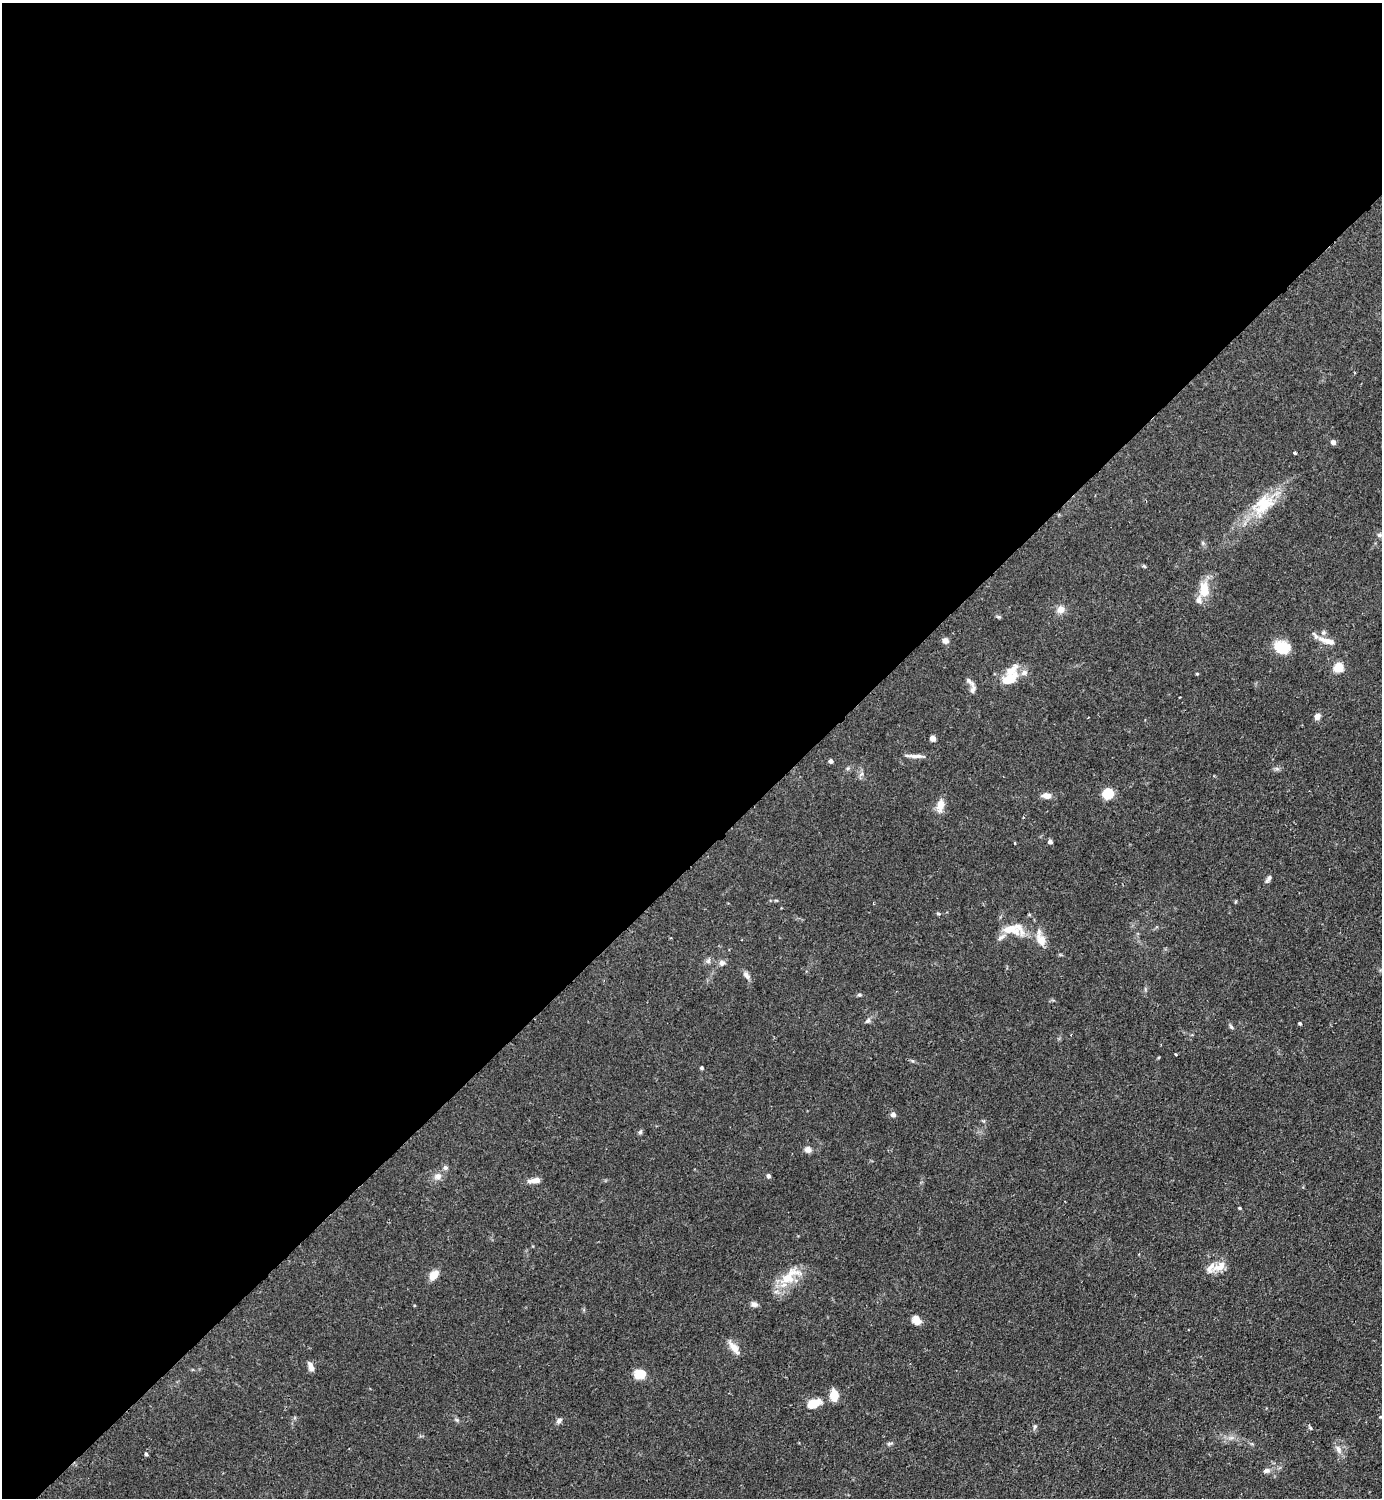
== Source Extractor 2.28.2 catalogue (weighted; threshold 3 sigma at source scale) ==
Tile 2 of 4 x 4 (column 2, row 1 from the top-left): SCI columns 1540-2919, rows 4488-5983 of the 5983 x 5984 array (HDU 1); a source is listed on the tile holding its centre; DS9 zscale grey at full resolution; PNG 1384 x 1500 px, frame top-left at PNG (2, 3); no overlay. Shown black and unused: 58% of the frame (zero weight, under 2 of 3 exposures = <1% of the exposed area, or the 3 px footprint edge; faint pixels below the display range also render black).
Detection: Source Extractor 2.28.2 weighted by HDU 2 'WHT'; one run over the whole footprint, this tile lists its part. Background 0.0841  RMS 0.006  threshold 0.0271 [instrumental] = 3 sigma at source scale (4.5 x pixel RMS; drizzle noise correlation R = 1.50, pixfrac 1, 0.05/0.05 arcsec/px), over >= 5 px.
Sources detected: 72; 1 cosmic-ray / hot-pixel residue — not listed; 6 inside a brighter listed object's ellipse — not listed separately; the other 65 listed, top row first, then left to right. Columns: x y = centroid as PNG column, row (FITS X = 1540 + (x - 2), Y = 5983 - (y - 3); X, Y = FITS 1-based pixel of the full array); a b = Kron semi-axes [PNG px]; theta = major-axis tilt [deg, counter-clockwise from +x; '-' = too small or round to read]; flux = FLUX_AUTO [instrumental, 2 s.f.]
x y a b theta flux
1333 442 5 5 - 2.5
1295 453 3 3 - 1.7
1263 507 41 20 34 24
1379 535 6 6 - 1.2
1203 543 6 5 - 1
1144 566 6 4 -44 0.79
1204 589 20 11 -84 11
1061 609 9 9 - 4.2
998 617 7 4 -19 0.84
945 641 8 7 - 2.4
1327 641 24 7 -17 6.2
1282 647 17 12 -15 16
1339 667 5 5 - 34
1197 674 5 3 - 0.55
1009 677 25 12 57 16
969 681 15 5 -43 1.9
973 689 13 6 76 2
1317 716 9 7 57 2.6
933 738 4 4 - 5.1
916 756 19 5 -2 3.2
831 761 4 4 - 1.9
1107 794 10 10 - 13
1046 796 11 7 -14 4
940 805 14 9 78 5.9
1050 842 4 4 - 1.9
1268 879 12 5 57 1.8
938 914 7 3 -9 0.76
1015 931 19 10 -28 7.9
1002 937 14 5 33 2.5
1041 940 16 11 -61 7.2
708 961 6 6 - 1.5
722 963 9 8 - 2.2
746 975 11 6 -55 2.6
859 995 6 4 -6 0.95
868 1021 9 5 45 1.5
1300 1023 4 3 - 0.89
1231 1027 7 4 -53 1.1
1176 1054 3 3 - 1.7
701 1068 4 4 - 0.75
893 1114 5 5 - 2.5
640 1132 6 5 - 1.1
808 1149 7 7 - 3
445 1168 6 6 - 1.7
438 1176 11 8 21 3.6
768 1176 5 4 - 1.6
535 1180 16 5 8 4.3
1240 1208 5 3 - 0.54
1220 1266 24 10 27 7
434 1275 12 8 47 6.4
790 1276 36 15 33 16
754 1304 9 6 -15 2.1
916 1320 10 8 -56 5.1
734 1347 21 8 -53 5.1
311 1366 12 6 -72 3
639 1374 7 6 - 21
834 1395 11 7 -87 10
813 1403 15 9 20 10
1380 1417 5 4 - 0.64
457 1420 7 4 -71 0.97
559 1420 8 6 33 1.8
1035 1426 6 4 19 0.85
1310 1428 6 4 -45 0.87
1338 1449 11 7 -73 3.2
146 1454 5 4 - 1
1266 1471 11 7 12 2.1
Isophote crosses this tile's border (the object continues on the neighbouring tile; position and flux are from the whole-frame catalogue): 1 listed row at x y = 1380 1417